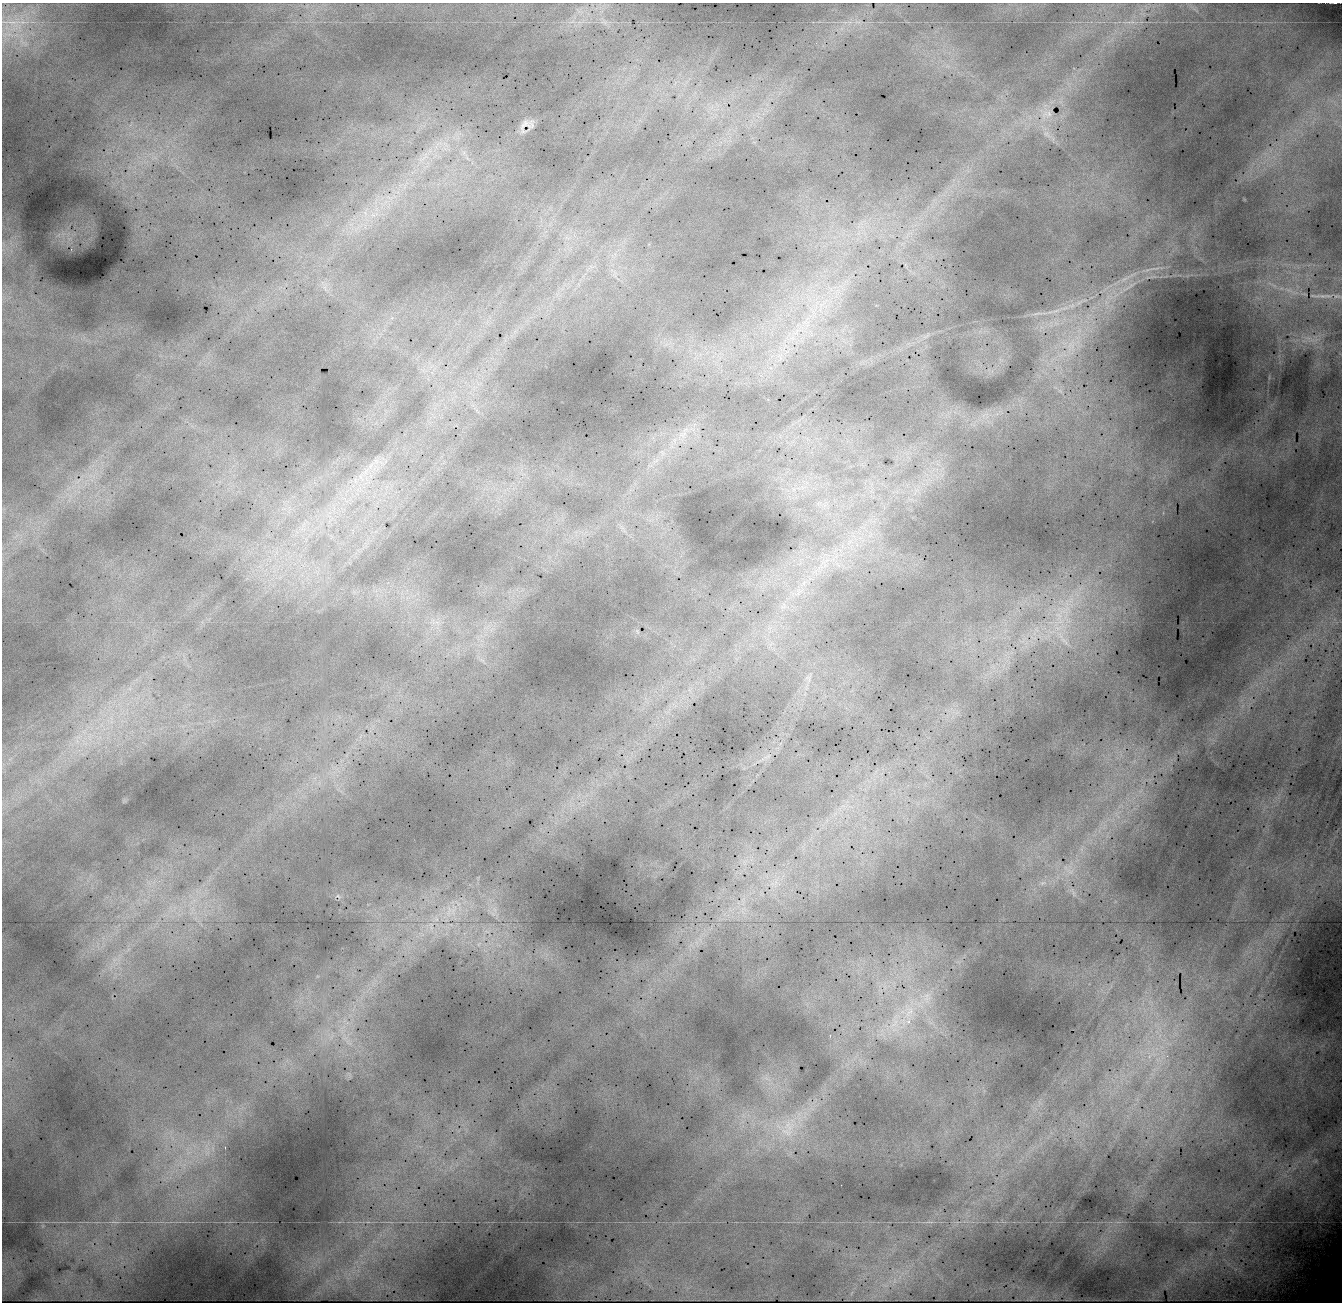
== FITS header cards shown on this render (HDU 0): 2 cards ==
NAXIS1  =                 1340 / Number of columns
NAXIS2  =                 1300 / Number of rows

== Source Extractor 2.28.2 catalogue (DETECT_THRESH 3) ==
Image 1340 x 1300 px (HDU 0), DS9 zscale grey, 1 PNG px = 1 image px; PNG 1344 x 1304 px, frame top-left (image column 1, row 1300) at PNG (2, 3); no overlay
Background 21400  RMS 160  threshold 490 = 3 sigma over >= 5 px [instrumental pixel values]
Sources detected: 53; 1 with non-positive FLUX_AUTO (blend fragments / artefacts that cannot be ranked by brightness) is not listed; the other 52 listed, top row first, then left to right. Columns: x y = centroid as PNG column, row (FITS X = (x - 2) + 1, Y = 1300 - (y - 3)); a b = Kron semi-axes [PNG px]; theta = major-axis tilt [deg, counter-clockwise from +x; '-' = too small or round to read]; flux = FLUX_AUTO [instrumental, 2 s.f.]
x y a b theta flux
1335 3 4 2 - 9800
12 22 13 3 0 34000
857 22 11 3 -10 40000
1131 22 15 3 4 44000
816 43 2 2 - 36000
1047 114 9 6 28 19000
527 125 14 9 37 96000
1047 134 16 9 -32 110000
464 153 9 6 70 55000
423 157 27 10 40 260000
389 198 10 3 -21 36000
373 215 8 5 -44 44000
4 244 11 5 -80 48000
71 249 3 2 - 19000
1154 269 23 4 5 64000
1124 279 10 5 35 47000
1130 286 18 3 31 49000
1289 290 11 5 -16 60000
1322 296 11 5 -5 41000
822 304 17 6 37 130000
1055 311 27 5 14 140000
1037 313 20 4 2 66000
1056 323 8 6 -44 57000
797 331 19 7 35 150000
1071 345 19 11 67 220000
681 435 12 6 -23 65000
662 453 8 5 -59 38000
376 461 8 5 -45 36000
370 466 7 4 71 34000
361 477 7 4 -70 33000
804 583 7 4 71 35000
1065 611 42 24 84 870000
437 622 7 4 -19 37000
482 660 9 4 -36 36000
808 679 13 8 -71 72000
77 741 9 5 -46 55000
775 882 10 5 81 58000
1043 883 9 5 20 39000
1074 893 10 3 -69 22000
338 896 11 5 -33 30000
743 901 17 6 83 94000
449 911 18 6 78 93000
436 919 7 4 -71 25000
479 944 8 4 53 30000
926 999 12 11 - 130000
909 1012 27 16 67 430000
895 1021 34 14 69 390000
830 1036 3 2 - 92000
347 1041 8 5 65 39000
789 1126 21 20 - 400000
225 1147 3 2 - 84000
115 1222 13 2 0 26000
At the frame edge (FLAGS 8, measured only in part): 1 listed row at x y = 1335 3
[1 non-positive-flux detection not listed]